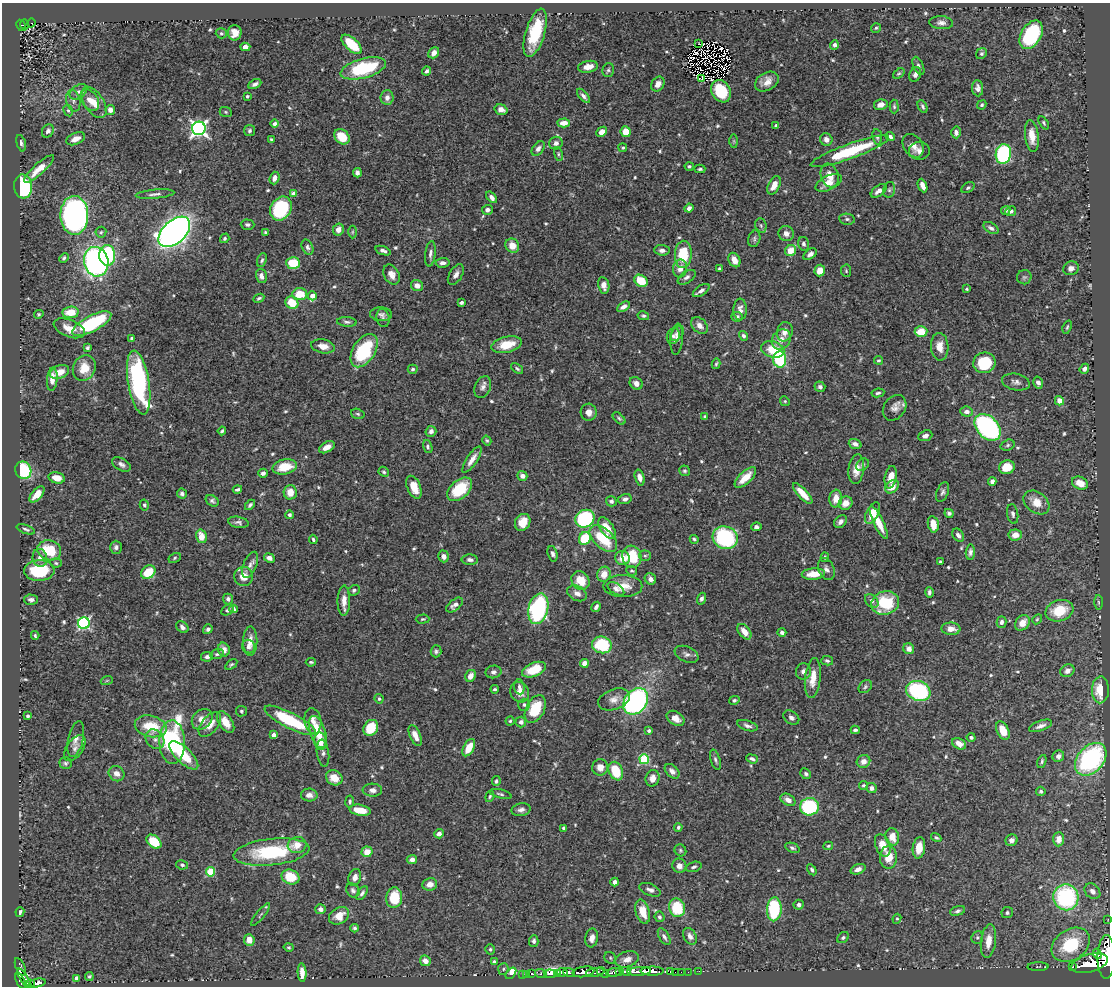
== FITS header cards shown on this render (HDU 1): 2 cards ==
NAXIS1  =                 1108
NAXIS2  =                  984

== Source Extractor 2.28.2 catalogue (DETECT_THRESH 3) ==
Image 1108 x 984 px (HDU 1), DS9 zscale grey, 1 PNG px = 1 image px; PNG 1112 x 988 px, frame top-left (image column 1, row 984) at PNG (2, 3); each listed source drawn as its Kron ellipse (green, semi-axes under 4 px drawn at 4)
Background 0.977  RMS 0.017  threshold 0.0495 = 3 sigma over >= 5 px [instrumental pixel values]
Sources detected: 612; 2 with non-positive FLUX_AUTO (blend fragments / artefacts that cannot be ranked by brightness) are neither listed nor drawn; of the other 610, the 500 brightest by FLUX_AUTO listed and drawn (110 fainter detections omitted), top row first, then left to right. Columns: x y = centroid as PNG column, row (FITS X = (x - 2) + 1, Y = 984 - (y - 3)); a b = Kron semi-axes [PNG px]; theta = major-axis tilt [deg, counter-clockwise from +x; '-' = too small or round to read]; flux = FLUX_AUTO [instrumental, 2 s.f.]
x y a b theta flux
31 23 4 3 - 8.6
941 23 12 6 -4 5.7
25 24 5 4 - 100
21 25 6 4 -63 140
876 28 5 5 - 1.8
221 33 5 5 - 1.8
235 33 8 7 - 10
535 33 25 9 73 57
1031 35 15 10 59 92
352 44 12 6 -43 37
699 44 3 2 - 3
834 45 4 4 - 4.6
245 47 5 4 - 9.2
434 53 6 5 - 6.6
981 54 6 5 - 2.4
918 66 10 5 -66 3.1
588 67 10 6 10 11
363 68 23 9 15 82
608 70 7 5 74 2.2
426 71 4 3 - 2.6
899 73 6 4 38 1.7
915 74 7 5 66 3.8
702 79 3 2 - 3.9
767 82 13 9 31 11
255 84 7 4 27 3.7
658 84 8 6 57 8.4
978 88 8 5 -84 4.6
721 91 12 9 -59 43
78 92 9 6 37 4.9
247 96 3 3 - 1.7
583 96 9 4 -50 4
387 97 7 6 - 5.3
90 100 11 8 -58 10
73 101 11 7 -77 5.1
94 102 18 9 -56 16
881 105 7 5 12 5.8
982 105 5 4 - 1.9
894 106 7 4 -88 1.8
923 106 7 4 -63 2.5
68 110 6 4 -61 1.9
110 110 5 5 - 5.6
501 110 6 5 - 6.8
226 112 6 5 - 1.7
564 123 6 4 3 11
1044 123 7 4 -62 1.9
275 124 4 4 - 4.3
776 125 3 3 - 1.9
199 128 7 6 - 410
48 131 7 5 57 5.2
249 131 5 5 - 2.3
602 132 6 4 44 8.6
626 132 5 5 - 18
956 132 6 4 -86 4.6
1032 136 16 6 -83 14
342 137 8 6 -43 23
877 137 8 5 -83 2.4
890 137 5 3 - 2.8
76 139 10 5 23 10
271 139 3 3 - 1.7
826 140 6 6 - 5.9
734 141 7 4 -89 1.8
21 143 8 4 -74 3.1
556 143 7 6 - 4.3
913 146 13 9 -54 8.5
623 148 4 4 - 1.6
538 149 8 5 51 4.4
850 151 41 7 20 73
919 151 10 9 - 6
558 154 7 4 -77 1.7
1003 154 10 7 82 140
689 166 4 4 - 2.2
39 169 19 5 42 17
700 169 5 3 - 2
357 173 5 4 - 3.8
830 176 12 8 -70 14
274 178 6 4 72 6.4
829 183 14 7 25 12
774 185 10 5 62 11
23 186 12 9 -85 83
923 186 7 4 -66 7.5
968 188 7 4 31 2.2
889 190 8 6 76 2.8
879 191 9 5 38 6.3
155 194 19 4 5 4.4
294 194 4 4 - 15
492 197 7 4 -50 4.4
281 208 13 10 58 96
689 208 4 4 - 3.9
487 210 5 5 - 4.5
1006 210 5 4 - 2.5
1011 211 5 4 - 3.2
74 215 19 14 -89 380
847 219 8 5 -9 2.4
247 225 7 5 -2 3.1
761 225 7 5 -70 2.6
991 228 8 5 -33 3.7
338 229 6 5 - 7.7
101 232 5 5 - 1.7
174 232 19 11 42 820
266 232 4 4 - 1.9
352 232 6 4 89 1.8
786 234 8 7 - 6.5
225 238 5 4 - 1.7
754 239 8 6 73 2.5
804 244 7 5 -74 3.3
512 246 7 6 - 13
307 247 8 5 -63 3.2
662 250 8 5 -5 4.3
383 251 8 4 -19 4.1
790 251 6 5 - 15
430 254 13 5 83 4.5
683 254 13 8 87 44
810 254 7 5 39 4.2
107 255 10 8 -87 96
64 258 5 4 - 2.6
262 260 7 4 67 2.4
734 260 7 5 -63 11
96 262 15 12 -77 390
293 263 7 6 - 34
443 263 7 4 5 4.5
680 268 9 7 79 9.4
1071 268 8 6 22 5.8
719 269 3 3 - 1.8
820 270 6 5 - 14
846 271 6 5 - 1.6
456 274 11 6 59 5.5
391 275 10 7 -62 8.8
261 276 7 5 -75 5.5
687 277 10 5 34 3.6
1024 277 7 7 - 2.8
641 281 7 5 -34 29
604 285 8 5 -78 7.1
417 286 6 5 - 7.7
967 289 3 3 - 1.6
701 290 9 5 34 4.6
300 294 7 6 - 23
312 296 4 4 - 11
259 298 6 3 28 2.2
292 303 7 6 - 25
461 303 4 3 - 2.8
623 307 7 4 30 5.4
740 309 11 6 89 6.5
70 312 8 6 5 20
39 314 5 4 - 1.6
381 314 11 7 -2 3.9
643 316 6 4 -13 1.9
737 317 6 5 - 2.7
383 318 9 6 -81 3.1
347 322 10 4 -4 3
92 324 22 8 27 98
699 325 9 6 -46 7.6
1067 327 7 3 71 1.7
69 328 16 8 -22 16
785 332 10 7 72 7
921 332 6 5 - 23
677 334 8 5 46 3.6
673 336 8 6 70 3.9
743 336 5 4 - 2.7
132 339 3 3 - 2.4
677 339 15 6 84 5.8
781 339 10 9 - 8.6
507 345 15 8 13 23
323 346 12 7 -11 9.2
940 347 14 9 -87 12
87 348 4 3 - 2.1
773 349 12 8 -15 29
364 351 18 11 58 73
780 359 8 6 -86 81
878 360 4 4 - 1.6
984 363 11 10 - 42
716 364 5 3 - 1.7
84 368 13 11 64 21
413 369 5 4 - 2.4
517 369 7 3 -38 2.1
1084 369 5 4 - 4.4
60 372 10 6 22 12
52 379 11 5 85 9.4
139 382 32 10 -80 170
1016 382 14 8 -12 5.4
636 383 7 6 - 5.7
1038 383 6 5 - 4
483 387 11 7 67 4.9
820 387 5 5 - 3.2
878 393 6 4 9 2.1
785 401 5 4 - 1.5
1059 401 5 4 - 9.6
895 408 14 10 54 8.1
589 412 8 8 - 7.3
967 412 6 5 - 4.7
358 414 7 5 -17 1.9
705 417 3 3 - 1.8
619 418 7 4 -43 2
988 427 15 10 -46 250
222 431 4 3 - 2.4
431 431 5 5 - 3.8
925 436 7 5 22 5.2
487 441 5 4 - 1.7
855 444 6 5 - 4.8
1008 445 7 5 18 2.3
327 447 8 5 30 7.3
428 447 7 4 -74 2.2
472 459 15 5 56 8.5
121 464 10 6 -31 4
862 465 7 5 41 2.3
285 467 12 7 11 27
1007 467 8 6 19 19
856 469 15 7 83 12
23 470 9 8 - 69
684 471 5 5 - 2
384 472 5 4 - 1.9
263 473 4 4 - 3.1
522 476 5 5 - 5.2
640 477 8 4 -74 6.8
891 477 11 6 80 15
57 478 8 5 -14 13
745 478 13 6 43 17
992 481 4 4 - 4.4
1080 483 8 6 -24 13
414 487 12 6 -67 17
892 487 8 5 43 12
237 489 5 3 - 2.4
460 489 15 9 42 40
290 492 7 6 - 14
943 492 10 5 67 3.2
37 494 9 5 48 12
182 494 5 5 - 3.4
803 494 13 4 -47 17
836 498 9 6 82 13
625 499 7 5 16 4.3
212 501 7 5 -34 3
611 501 5 5 - 3.5
1036 502 14 10 -38 16
846 503 7 6 - 11
144 505 5 4 - 1.8
250 505 6 3 46 2.4
872 513 11 6 63 16
949 513 5 4 - 2.8
1013 514 10 5 -80 3.1
290 515 4 4 - 3.6
585 519 10 8 31 120
238 522 10 5 -10 3.7
523 522 9 7 58 17
840 522 7 5 48 4.3
879 523 18 5 -64 18
933 524 8 5 -79 16
756 527 5 4 - 3.3
607 528 12 6 -57 16
26 529 9 4 -20 2.5
958 535 7 5 -56 4.4
1015 535 6 5 - 10
201 536 7 5 -75 16
585 538 6 5 - 40
725 538 13 11 -25 120
313 539 5 3 - 1.9
603 539 17 9 -43 43
694 539 4 3 - 2
116 547 6 6 - 3.2
49 550 12 10 -17 42
970 552 7 4 85 3.3
553 554 8 5 -73 3.1
444 556 6 5 - 5.5
645 556 6 5 - 1.8
632 557 11 9 -74 38
825 557 5 3 - 1.7
40 558 9 7 -77 5.7
175 558 6 4 29 1.8
269 558 5 4 - 6.9
623 558 7 7 - 12
470 560 8 5 -2 4
940 562 3 3 - 2.3
56 563 5 4 - 1.8
250 565 14 6 67 5.6
826 569 11 7 -66 5.3
39 571 15 10 3 61
632 571 6 4 -26 1.8
148 572 8 6 39 30
604 574 7 6 - 11
813 574 11 5 4 17
244 576 9 9 - 14
650 579 6 5 - 6
580 581 10 8 -48 19
623 586 19 11 0 15
616 589 9 5 -33 4
354 590 6 5 - 2.4
929 592 5 3 - 2.8
577 593 10 7 -26 6
228 599 5 5 - 3.2
701 599 6 4 70 3.3
31 600 7 5 -1 3.8
344 601 15 6 89 10
872 601 8 5 -48 3.4
1098 602 7 3 -89 1.6
885 603 14 11 18 53
455 605 10 5 38 5.8
596 607 5 3 - 3.3
234 609 4 3 - 2.7
538 609 16 9 76 160
228 610 7 4 38 2.1
1059 611 14 10 17 36
423 619 7 4 3 1.9
1037 619 5 4 - 1.5
1001 622 6 5 - 3.5
84 623 6 5 - 180
1022 623 8 6 48 11
182 627 7 5 -39 3.8
208 629 5 4 - 3.2
951 629 9 6 -3 9.1
744 632 9 5 -50 11
782 632 4 3 - 3.6
35 635 4 3 - 1.6
250 641 14 7 89 11
602 645 10 8 -15 59
248 647 7 6 - 3.8
909 649 5 5 - 6.6
224 650 7 5 -75 6.9
436 651 6 5 - 2.5
217 654 7 4 14 2.2
687 654 12 7 -23 4.9
207 657 6 4 10 3.6
827 661 6 4 -13 2.9
311 662 5 3 - 1.6
584 663 4 4 - 19
231 664 7 4 36 1.7
534 670 13 7 22 24
803 671 8 7 - 4.8
1067 671 7 6 - 6.4
493 672 8 6 13 3.6
471 676 6 5 - 8.8
813 678 20 8 84 17
107 680 6 4 20 1.6
519 687 7 5 -84 3.6
865 687 7 5 39 2.2
495 689 4 3 - 2
1100 690 13 8 88 26
918 691 12 9 -20 140
520 692 10 9 - 8.4
379 699 4 4 - 2.6
614 699 16 10 20 9.1
734 700 5 4 - 2
636 701 14 11 52 260
524 705 6 6 - 2.6
535 709 15 9 63 39
241 711 5 5 - 1.7
28 716 3 3 - 1.9
676 718 10 6 -34 8.7
791 718 9 6 -36 4
202 719 11 9 45 10
290 720 28 8 -27 74
313 721 13 8 -82 8
510 721 4 4 - 1.7
226 722 12 6 -56 13
521 722 5 5 - 4.3
210 724 14 8 49 12
151 726 16 10 -14 36
747 726 11 5 -17 4
1040 726 12 5 20 4.7
371 728 8 7 - 32
855 730 4 3 - 2.2
649 731 3 3 - 2.4
1003 731 10 6 -65 18
318 732 17 7 -72 30
273 735 4 4 - 7.3
415 735 11 5 -67 11
971 737 4 4 - 2.4
76 739 18 7 77 7.2
155 739 10 8 -50 6.8
320 741 9 6 -85 14
172 742 22 13 -88 200
959 744 7 5 -32 9
75 748 15 8 54 6.1
469 748 9 5 61 18
323 753 13 6 -82 3.7
184 755 19 7 -44 27
1058 756 6 5 - 5.6
644 759 5 5 - 71
752 759 6 3 -20 3.3
1091 759 19 13 48 170
715 760 10 4 -73 2.8
863 761 7 6 - 7
1042 761 7 4 71 2.1
65 763 6 6 - 2.4
600 767 8 8 - 10
616 771 9 7 -67 34
672 771 9 6 -46 5.7
117 774 8 7 - 7.7
806 774 5 5 - 2.3
334 778 8 7 - 14
653 778 8 7 - 7.3
496 781 5 3 - 2
863 785 4 4 - 1.7
871 788 5 5 - 4.1
372 790 10 6 -3 5.8
1041 791 5 4 - 1.7
500 794 11 4 -14 2.6
309 795 8 6 -1 6
490 796 6 4 72 1.5
788 800 8 5 -31 6.5
350 802 6 4 81 2
809 807 9 8 - 94
360 810 11 5 -11 20
521 810 9 6 12 4.7
678 827 4 4 - 2.1
563 828 4 3 - 2.4
439 834 5 4 - 5.3
892 837 9 7 -76 13
936 838 5 3 - 1.9
1059 839 7 5 87 9.2
1012 840 6 5 - 4.9
154 842 8 6 -39 35
297 845 9 8 - 14
883 845 12 7 -68 15
828 846 5 3 - 1.7
792 848 7 4 -22 2.3
919 848 11 6 82 16
680 850 6 5 - 1.8
272 852 38 13 6 90
367 852 5 5 - 14
888 857 11 8 88 17
412 860 5 4 - 5.1
182 865 6 4 -11 2.1
679 866 7 7 - 7.1
694 867 8 4 18 2.5
858 869 8 5 21 5.7
812 870 6 4 -57 2.6
211 872 5 4 - 47
290 877 9 7 -21 32
355 877 8 6 70 6.2
615 882 4 4 - 5.2
430 884 7 6 - 8.9
353 890 7 6 - 3.1
650 890 11 6 -22 4.7
1092 891 9 7 -43 6.5
362 893 8 4 56 2.9
1066 897 13 12 - 130
394 898 10 8 83 35
799 905 5 5 - 3.8
677 908 9 8 - 47
321 909 5 5 - 5.5
774 909 12 7 87 77
958 911 8 4 18 2.9
20 912 5 4 - 2.7
643 912 12 7 -74 20
1007 913 6 5 - 2.3
261 915 14 4 51 2.3
339 916 11 8 31 14
659 917 5 5 - 2.2
897 919 5 4 - 1.7
1108 919 2 2 - 11
355 928 4 4 - 2.2
690 936 9 6 -60 5.6
664 937 9 5 -59 3.4
977 937 6 6 - 2.4
592 938 9 6 80 7
843 938 6 5 - 2.3
249 940 6 5 - 11
534 941 6 4 88 3
988 941 17 7 82 15
1071 945 21 15 34 73
289 947 5 4 - 1.6
490 949 5 4 - 2
1097 954 5 3 - 540
1106 957 22 9 89 8000
610 958 6 5 - 2.1
627 959 12 8 18 9.2
425 961 6 5 - 8
494 961 4 3 - 1.6
1090 963 18 9 16 6200
20 967 9 4 -66 130
1038 967 10 4 1 1.6
1073 967 3 3 - 110
503 969 6 5 - 2.1
625 971 6 3 -10 160
639 971 12 3 4 2000
652 971 12 4 1 2000
671 971 3 3 - 75
699 971 2 2 - 14
562 972 6 4 -9 1400
583 972 11 5 9 2800
595 972 9 3 7 810
603 972 7 4 -33 670
614 972 7 3 9 760
620 972 4 3 - 260
675 972 2 2 - 19
681 972 2 2 - 18
688 972 2 2 - 13
302 973 9 4 -86 8.3
511 973 6 4 51 22
541 973 6 3 -18 210
569 973 6 3 -21 620
522 974 2 2 - 12
527 974 2 2 - 11
532 974 4 3 - 71
550 974 6 3 -6 420
558 974 4 3 - 710
89 976 4 4 - 1.6
76 978 4 3 - 3.9
24 979 12 4 -58 660
21 981 8 4 -62 750
37 983 8 4 10 420
31 984 3 3 - 150
At the frame edge (FLAGS 8, measured only in part): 2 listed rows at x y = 1108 919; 1106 957
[110 fainter detections neither listed nor drawn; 2 non-positive-flux detections neither listed nor drawn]